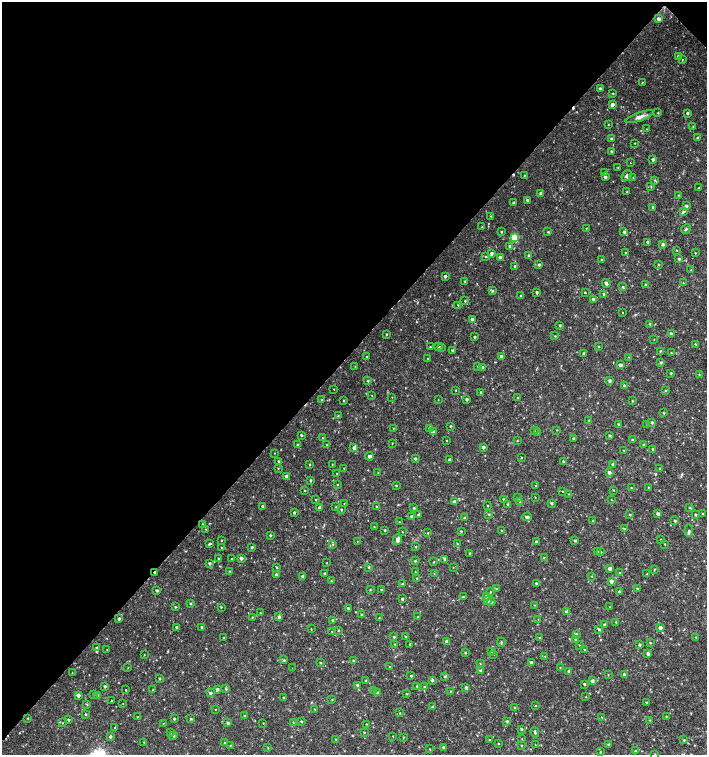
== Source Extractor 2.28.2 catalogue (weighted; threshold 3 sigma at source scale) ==
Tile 2 of 4 x 4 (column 2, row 1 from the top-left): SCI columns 1636-3044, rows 4520-6025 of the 6025 x 6032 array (HDU 1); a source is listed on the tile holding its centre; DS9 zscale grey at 2 x 2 block average (1 PNG px = mean of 2 x 2 image px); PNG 709 x 757 px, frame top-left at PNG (2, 2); each listed source drawn as its Kron ellipse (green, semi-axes under 4 px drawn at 4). Shown black and unused: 47% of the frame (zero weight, under 2 of 3 exposures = <1% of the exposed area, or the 3 px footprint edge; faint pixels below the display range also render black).
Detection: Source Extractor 2.28.2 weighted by HDU 2 'WHT'; one run over the whole footprint, this tile lists its part. Background 0.0175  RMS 0.003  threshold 0.0137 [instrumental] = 3 sigma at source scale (4.5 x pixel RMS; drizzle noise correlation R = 1.50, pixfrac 1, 0.0396/0.0396 arcsec/px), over >= 5 px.
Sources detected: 422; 3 cosmic-ray / hot-pixel residue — neither listed nor drawn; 4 inside a brighter listed object's ellipse — not listed separately; the other 415 listed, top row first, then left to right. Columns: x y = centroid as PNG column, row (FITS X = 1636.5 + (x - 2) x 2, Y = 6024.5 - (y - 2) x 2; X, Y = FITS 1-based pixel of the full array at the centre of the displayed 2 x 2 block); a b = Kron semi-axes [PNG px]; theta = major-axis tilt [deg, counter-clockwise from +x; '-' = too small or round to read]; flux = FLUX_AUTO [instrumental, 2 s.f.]
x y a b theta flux
659 19 3 3 - 2.6
678 56 4 3 - 0.81
682 59 3 2 - 0.39
642 82 2 2 - 0.33
600 89 2 2 - 1.4
613 93 2 2 - 0.52
612 105 3 2 - 2.6
658 113 3 3 - 0.46
688 113 3 3 - 1.1
640 117 15 4 20 3.7
608 125 2 2 - 0.31
693 127 2 2 - 0.38
646 129 2 2 - 0.24
698 138 3 3 - 1.3
611 139 3 2 - 0.86
635 143 2 2 - 0.35
612 151 3 2 - 0.78
653 159 3 3 - 1.2
630 163 2 2 - 0.25
618 167 2 2 - 0.35
604 173 3 3 - 0.65
524 175 2 2 - 0.48
627 176 6 4 49 1.8
605 177 3 2 - 1.4
633 177 2 2 - 0.33
655 180 3 2 - 0.48
651 186 3 2 - 0.53
699 188 2 2 - 0.44
627 192 2 2 - 0.36
541 193 3 3 - 1
678 195 2 2 - 0.39
527 200 3 2 - 0.99
514 203 2 2 - 1.5
686 206 3 2 - 1.5
653 207 3 3 - 0.72
683 212 3 3 - 0.95
491 216 3 2 - 0.34
482 227 3 2 - 0.31
586 228 2 2 - 0.28
686 229 5 3 - 0.89
501 232 3 2 - 0.61
548 232 3 2 - 0.6
624 232 3 3 - 1.3
515 238 3 3 - 20
648 242 2 2 - 1.2
663 244 4 3 - 1.1
510 246 3 2 - 0.97
677 250 2 2 - 0.49
492 253 3 3 - 1.7
625 253 3 2 - 0.48
695 253 2 2 - 0.34
528 255 2 2 - 0.79
486 256 2 2 - 0.85
500 258 3 3 - 2.7
679 259 3 2 - 1
601 260 3 2 - 0.62
658 264 2 2 - 0.45
539 265 2 2 - 0.9
515 266 2 2 - 0.75
691 270 2 2 - 0.29
445 276 2 2 - 1.2
465 281 3 2 - 0.58
606 283 4 3 - 2.4
683 283 2 2 - 0.38
645 284 3 2 - 0.5
622 287 3 3 - 0.64
492 291 3 3 - 0.94
537 292 2 2 - 1.1
585 293 2 2 - 0.52
604 294 3 3 - 1.3
521 295 2 2 - 0.38
593 299 3 2 - 1.5
465 301 2 2 - 0.62
458 305 3 2 - 0.58
622 312 2 2 - 1.3
472 319 3 3 - 1.3
650 324 3 2 - 0.83
560 325 3 2 - 0.8
386 334 2 2 - 0.58
672 334 3 3 - 1.2
555 336 2 2 - 0.4
475 337 3 2 - 0.85
654 339 2 2 - 0.27
695 344 2 2 - 0.41
438 346 3 2 - 0.86
598 346 3 2 - 0.45
430 347 3 2 - 0.52
441 347 3 3 - 0.61
452 350 3 3 - 1.3
660 351 3 2 - 0.44
584 353 2 2 - 1.1
671 353 2 2 - 0.38
501 356 3 3 - 1.1
367 357 2 2 - 0.53
628 357 3 2 - 0.26
427 358 3 2 - 0.28
661 362 3 3 - 0.95
620 365 3 2 - 2.4
478 366 3 2 - 0.62
355 367 2 2 - 0.26
482 367 3 3 - 1.5
671 373 3 2 - 0.75
699 374 3 2 - 0.31
610 380 3 3 - 1.5
368 381 3 3 - 0.72
624 386 3 2 - 1.3
334 389 2 2 - 0.25
456 390 2 2 - 0.34
665 390 3 3 - 0.72
481 392 3 2 - 1.1
372 396 2 2 - 0.31
392 397 2 2 - 0.28
517 398 2 2 - 0.39
466 399 3 2 - 1
322 400 3 2 - 0.64
438 400 2 2 - 0.3
344 401 3 2 - 0.56
632 401 3 2 - 0.48
663 413 3 2 - 0.51
338 416 3 2 - 0.47
589 420 3 3 - 0.68
652 422 3 2 - 1
618 424 2 2 - 0.74
647 424 3 2 - 0.4
450 426 2 2 - 0.6
393 428 2 2 - 0.33
430 428 4 3 - 1.7
557 430 2 2 - 0.37
534 431 2 2 - 0.34
434 432 3 3 - 1.3
538 433 2 2 - 0.58
301 435 2 2 - 0.8
609 436 3 3 - 1.1
322 438 2 2 - 0.29
573 438 3 3 - 0.86
633 440 3 3 - 1.2
447 441 2 2 - 0.35
517 441 3 2 - 0.41
392 443 2 2 - 0.3
297 445 3 2 - 0.77
327 445 3 2 - 0.32
643 445 3 2 - 0.92
483 447 2 2 - 2.1
354 448 3 3 - 2.5
653 449 3 3 - 0.81
623 450 3 2 - 0.28
274 453 2 2 - 0.25
369 456 4 2 - 1.8
521 457 2 2 - 0.32
415 459 3 2 - 1.3
450 460 2 2 - 1.3
278 461 3 2 - 0.6
563 461 3 2 - 0.71
332 464 2 2 - 0.25
613 464 2 2 - 0.94
310 465 2 2 - 0.46
278 468 3 2 - 0.38
344 468 2 2 - 0.41
660 469 2 2 - 0.6
609 472 3 3 - 2.1
378 473 2 2 - 0.29
337 474 2 2 - 0.41
287 476 3 2 - 3
310 480 3 2 - 0.85
337 485 2 2 - 0.76
396 485 3 2 - 0.46
536 486 3 2 - 0.75
631 487 2 2 - 0.41
648 487 3 2 - 0.38
305 490 2 2 - 0.31
613 490 3 2 - 0.4
562 491 2 2 - 1.2
569 494 2 2 - 0.32
535 497 3 2 - 0.32
517 498 3 2 - 0.38
316 499 3 2 - 0.4
504 499 2 2 - 0.75
611 500 3 2 - 0.34
520 501 3 3 - 0.9
454 502 3 2 - 2.9
344 503 2 2 - 0.25
551 503 3 3 - 0.96
508 504 3 2 - 1.1
487 505 3 2 - 0.37
262 506 3 2 - 0.8
336 507 3 2 - 0.36
376 507 3 2 - 0.41
320 508 3 3 - 2.7
414 508 3 2 - 0.64
690 508 3 2 - 0.55
341 509 2 2 - 0.53
294 512 3 2 - 0.82
489 514 3 2 - 0.58
630 514 2 2 - 0.65
658 514 3 3 - 1.9
703 514 3 3 - 0.57
418 515 3 2 - 1.1
695 515 2 2 - 0.82
412 517 3 2 - 1.5
527 517 5 3 - 1.5
464 518 3 2 - 0.94
593 520 3 3 - 0.61
675 521 3 3 - 0.92
399 522 2 2 - 0.27
202 524 3 2 - 0.39
374 527 3 2 - 0.34
206 529 3 2 - 0.39
625 529 3 2 - 0.61
385 530 2 2 - 0.66
501 530 2 2 - 0.32
461 531 3 2 - 0.67
689 531 6 3 86 1.2
402 532 2 2 - 0.3
428 533 3 2 - 0.42
270 535 2 2 - 0.82
661 539 2 2 - 0.34
221 540 2 2 - 0.41
397 540 5 3 - 2.8
357 541 2 2 - 0.24
575 541 3 2 - 0.91
536 542 3 2 - 0.97
210 543 2 2 - 5.6
457 544 3 2 - 0.33
665 544 2 2 - 0.41
333 545 2 2 - 0.64
252 547 2 2 - 0.87
416 547 3 2 - 0.32
221 548 3 2 - 0.36
598 552 2 2 - 0.36
601 552 2 2 - 0.5
470 553 2 2 - 0.41
544 557 2 2 - 0.38
241 558 3 3 - 1.8
219 559 3 2 - 1.1
232 559 2 2 - 0.56
445 559 3 3 - 1.3
415 561 3 2 - 0.69
434 562 2 2 - 0.43
209 563 3 2 - 1
327 563 2 2 - 0.35
277 567 3 2 - 0.51
369 567 2 2 - 0.69
453 567 2 2 - 0.27
610 568 3 2 - 2.3
654 569 2 2 - 0.46
230 571 2 2 - 0.39
155 572 2 2 - 1.2
415 572 3 2 - 0.26
325 573 2 2 - 1
434 573 3 2 - 0.3
619 573 2 2 - 0.38
647 574 2 2 - 0.32
276 575 3 3 - 0.97
302 576 3 3 - 1.1
592 576 2 2 - 0.35
417 578 2 2 - 0.39
331 581 2 2 - 0.42
611 581 3 3 - 2.6
403 583 3 2 - 0.53
536 583 2 2 - 0.92
497 589 3 2 - 0.51
638 589 3 2 - 0.74
157 590 2 2 - 1.1
370 590 3 2 - 0.47
381 590 2 2 - 0.42
490 592 2 2 - 0.45
619 592 3 2 - 1.1
486 596 3 3 - 1.5
463 597 2 2 - 0.65
402 599 2 2 - 0.97
487 601 3 3 - 2.7
491 602 4 3 - 1
190 603 3 2 - 0.52
535 605 2 2 - 0.32
175 607 3 2 - 0.49
221 607 3 2 - 0.5
610 607 2 2 - 0.38
348 608 2 2 - 1.2
567 612 3 3 - 3
260 613 2 2 - 0.36
361 615 3 2 - 0.8
252 617 3 2 - 0.5
279 617 3 3 - 1.3
418 617 2 2 - 0.44
379 618 2 2 - 0.32
119 619 3 3 - 1.1
538 619 2 2 - 0.25
333 620 3 2 - 0.71
616 622 2 2 - 0.69
605 625 2 2 - 2.1
176 627 3 2 - 0.96
202 627 3 2 - 0.77
660 628 3 3 - 2.9
311 629 2 2 - 0.4
599 629 3 2 - 0.81
338 630 3 2 - 0.43
332 631 2 2 - 0.4
576 634 3 3 - 0.93
405 636 3 2 - 0.55
394 637 3 2 - 0.68
540 637 3 2 - 0.4
696 637 2 2 - 0.36
224 638 3 2 - 0.49
575 639 3 2 - 0.57
447 641 3 3 - 3.1
501 642 4 2 - 0.63
650 643 3 2 - 0.38
395 644 3 2 - 0.39
410 644 2 2 - 0.77
640 644 3 2 - 1
579 645 2 2 - 0.27
97 648 4 2 - 0.89
107 649 2 2 - 0.22
584 649 4 2 - 0.5
491 651 3 2 - 0.41
465 653 3 2 - 0.61
144 654 2 2 - 0.26
648 654 3 3 - 1.6
494 655 2 2 - 0.25
545 656 2 2 - 0.36
284 660 3 3 - 0.54
353 660 2 2 - 0.77
531 662 3 2 - 1.5
320 663 2 2 - 0.59
480 663 3 2 - 0.4
389 666 2 2 - 0.3
560 667 3 2 - 0.28
128 668 3 2 - 0.28
292 668 2 2 - 0.3
481 671 3 3 - 2
569 671 2 2 - 1.5
72 673 3 2 - 0.26
624 674 3 3 - 1.2
608 675 3 2 - 0.32
411 676 2 2 - 0.66
445 676 3 3 - 0.86
159 678 3 2 - 0.76
366 680 3 2 - 0.7
432 680 3 3 - 1.1
592 681 3 3 - 1.9
584 684 2 2 - 0.77
357 685 3 3 - 0.92
105 686 2 2 - 0.99
417 686 3 3 - 0.49
424 687 3 3 - 0.71
466 687 4 3 - 0.97
217 689 3 2 - 1.5
226 689 3 2 - 0.81
126 690 2 2 - 0.83
153 690 2 2 - 0.34
374 690 4 3 - 1.4
450 691 3 2 - 0.35
210 693 3 3 - 0.84
378 693 3 3 - 2
93 694 3 2 - 0.7
406 694 3 2 - 0.5
78 695 3 3 - 3.1
98 695 3 3 - 1.2
586 697 2 2 - 0.33
284 698 3 2 - 0.65
111 700 2 2 - 1
332 700 3 2 - 0.43
647 703 3 3 - 0.63
123 704 2 2 - 0.26
87 705 3 2 - 0.53
536 706 2 2 - 0.35
432 707 4 2 - 0.67
515 708 2 2 - 0.64
215 709 2 2 - 0.32
315 709 2 2 - 0.41
400 713 3 2 - 0.43
86 715 3 3 - 0.63
244 715 3 2 - 0.56
138 717 2 2 - 0.39
602 717 2 2 - 0.34
666 717 3 2 - 0.39
28 718 2 2 - 0.43
174 719 2 2 - 0.88
191 719 3 2 - 0.65
68 720 3 3 - 0.76
650 720 3 2 - 0.38
301 721 3 2 - 0.71
507 721 3 2 - 0.81
293 722 3 2 - 0.43
62 723 3 2 - 0.33
163 723 2 2 - 0.32
228 723 3 3 - 1.1
263 723 2 2 - 0.35
366 724 2 2 - 0.32
115 728 3 2 - 0.64
521 729 3 2 - 0.74
364 732 2 2 - 0.4
535 732 5 2 - 1.1
170 733 3 2 - 0.65
174 736 3 2 - 0.59
393 736 2 2 - 0.33
110 737 3 3 - 1.3
403 737 2 2 - 0.43
336 739 3 3 - 0.57
522 739 3 2 - 0.25
489 740 2 2 - 0.5
684 740 3 3 - 0.59
144 742 2 2 - 0.32
225 743 3 2 - 0.69
498 743 2 2 - 0.38
609 744 3 3 - 0.8
230 745 2 2 - 0.39
521 745 3 2 - 0.47
535 745 2 2 - 0.28
444 747 3 3 - 1.3
268 748 2 2 - 0.39
429 749 2 2 - 0.33
636 751 3 2 - 0.53
600 752 3 2 - 0.45
655 754 3 2 - 0.36
Overlapping masked pixels (flux is a lower limit): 1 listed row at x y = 155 572
Isophote crosses this tile's border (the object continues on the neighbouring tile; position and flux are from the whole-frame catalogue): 1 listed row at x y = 655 754
Diffuse or blended objects may show on this block-average render without a row.